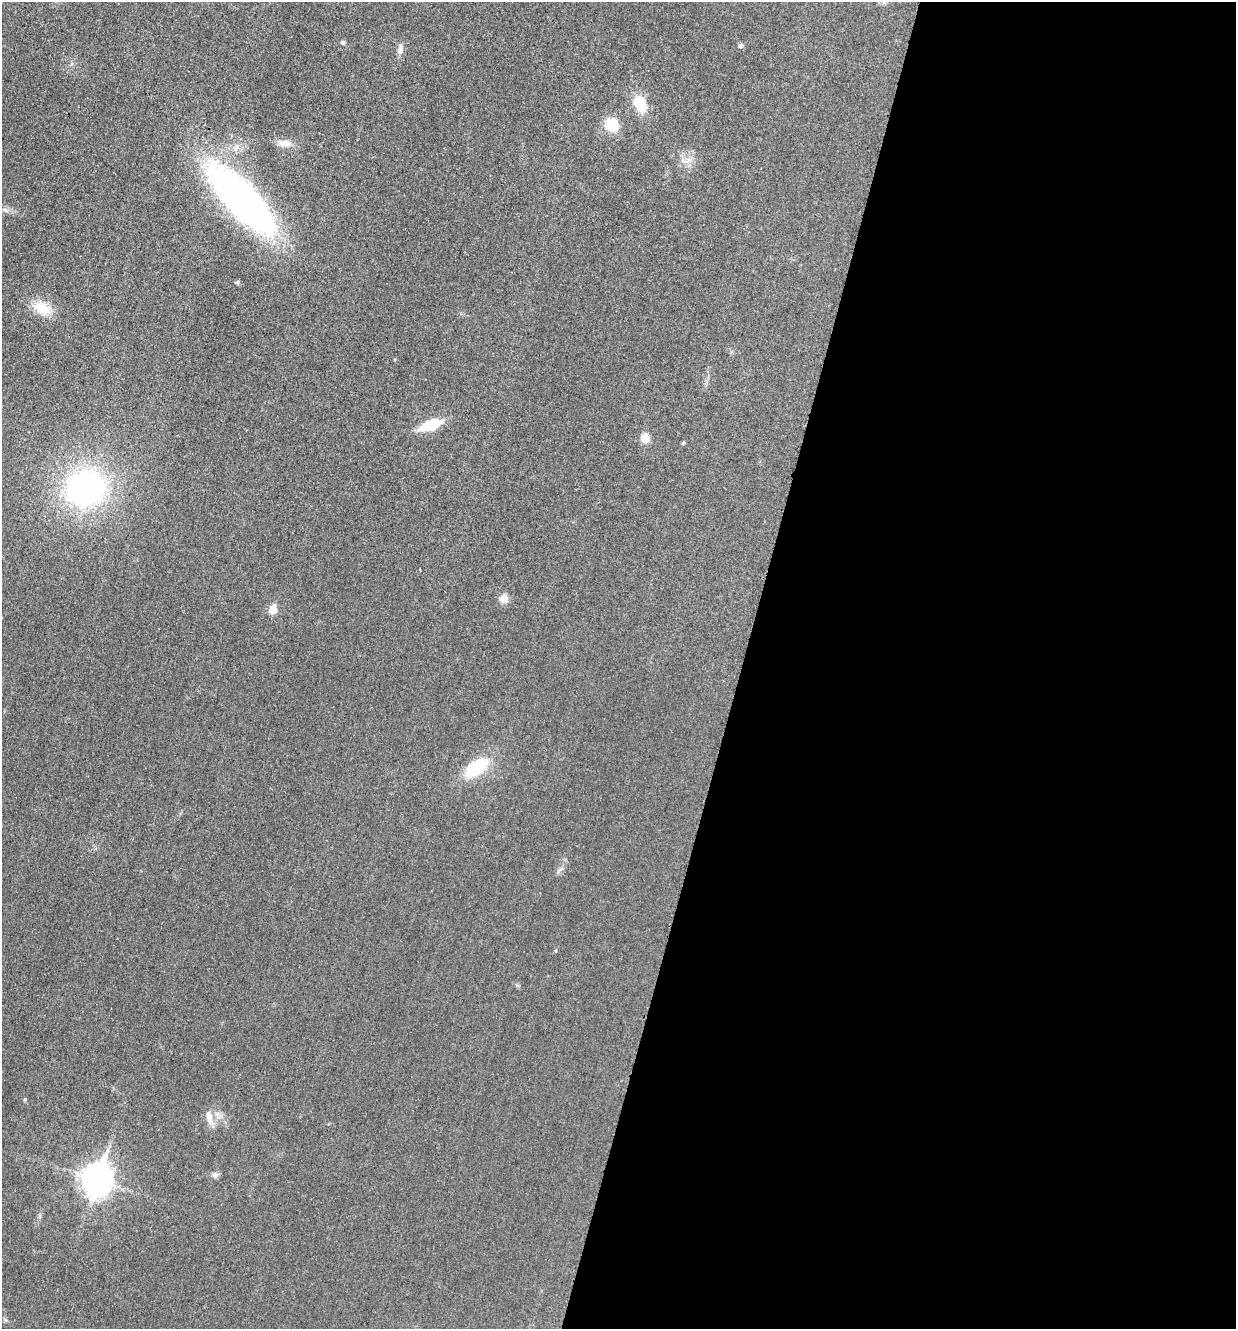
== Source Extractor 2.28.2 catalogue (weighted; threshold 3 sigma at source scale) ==
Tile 12 of 4 x 4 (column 4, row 3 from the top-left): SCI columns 3851-5084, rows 1346-2672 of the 5360 x 5349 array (HDU 1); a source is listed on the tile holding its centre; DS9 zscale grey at full resolution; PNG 1238 x 1331 px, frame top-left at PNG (2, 2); no overlay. Shown black and unused: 40% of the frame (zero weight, under 3 of 4 exposures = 2% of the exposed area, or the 3 px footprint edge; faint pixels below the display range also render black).
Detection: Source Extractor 2.28.2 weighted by HDU 2 'WHT'; one run over the whole footprint, this tile lists its part. Background 0.0259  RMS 0.0063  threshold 0.0282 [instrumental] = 3 sigma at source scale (4.5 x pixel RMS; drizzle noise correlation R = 1.50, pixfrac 1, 0.05/0.05 arcsec/px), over >= 5 px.
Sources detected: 22; all 22 listed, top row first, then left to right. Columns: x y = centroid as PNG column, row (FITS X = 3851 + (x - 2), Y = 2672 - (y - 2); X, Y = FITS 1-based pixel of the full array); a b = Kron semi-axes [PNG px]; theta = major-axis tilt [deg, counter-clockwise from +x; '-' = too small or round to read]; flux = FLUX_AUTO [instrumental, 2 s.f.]
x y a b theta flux
343 42 5 4 - 1.4
741 45 5 5 - 1.7
400 49 14 7 80 3.2
640 104 18 12 -66 16
612 124 12 11 - 18
285 143 19 9 -8 5.7
687 160 14 6 30 3.8
241 199 73 24 -47 320
237 282 5 5 - 1.2
43 308 24 15 -28 13
431 425 20 9 21 22
645 439 8 7 - 8
683 443 5 4 - 0.81
86 488 34 31 21 160
504 598 10 9 - 5.4
273 609 6 5 - 15
476 768 22 12 34 35
559 871 8 5 46 1.6
25 1099 5 4 - 0.73
209 1117 20 8 -74 5.9
215 1175 8 7 - 2.1
97 1179 12 9 74 830